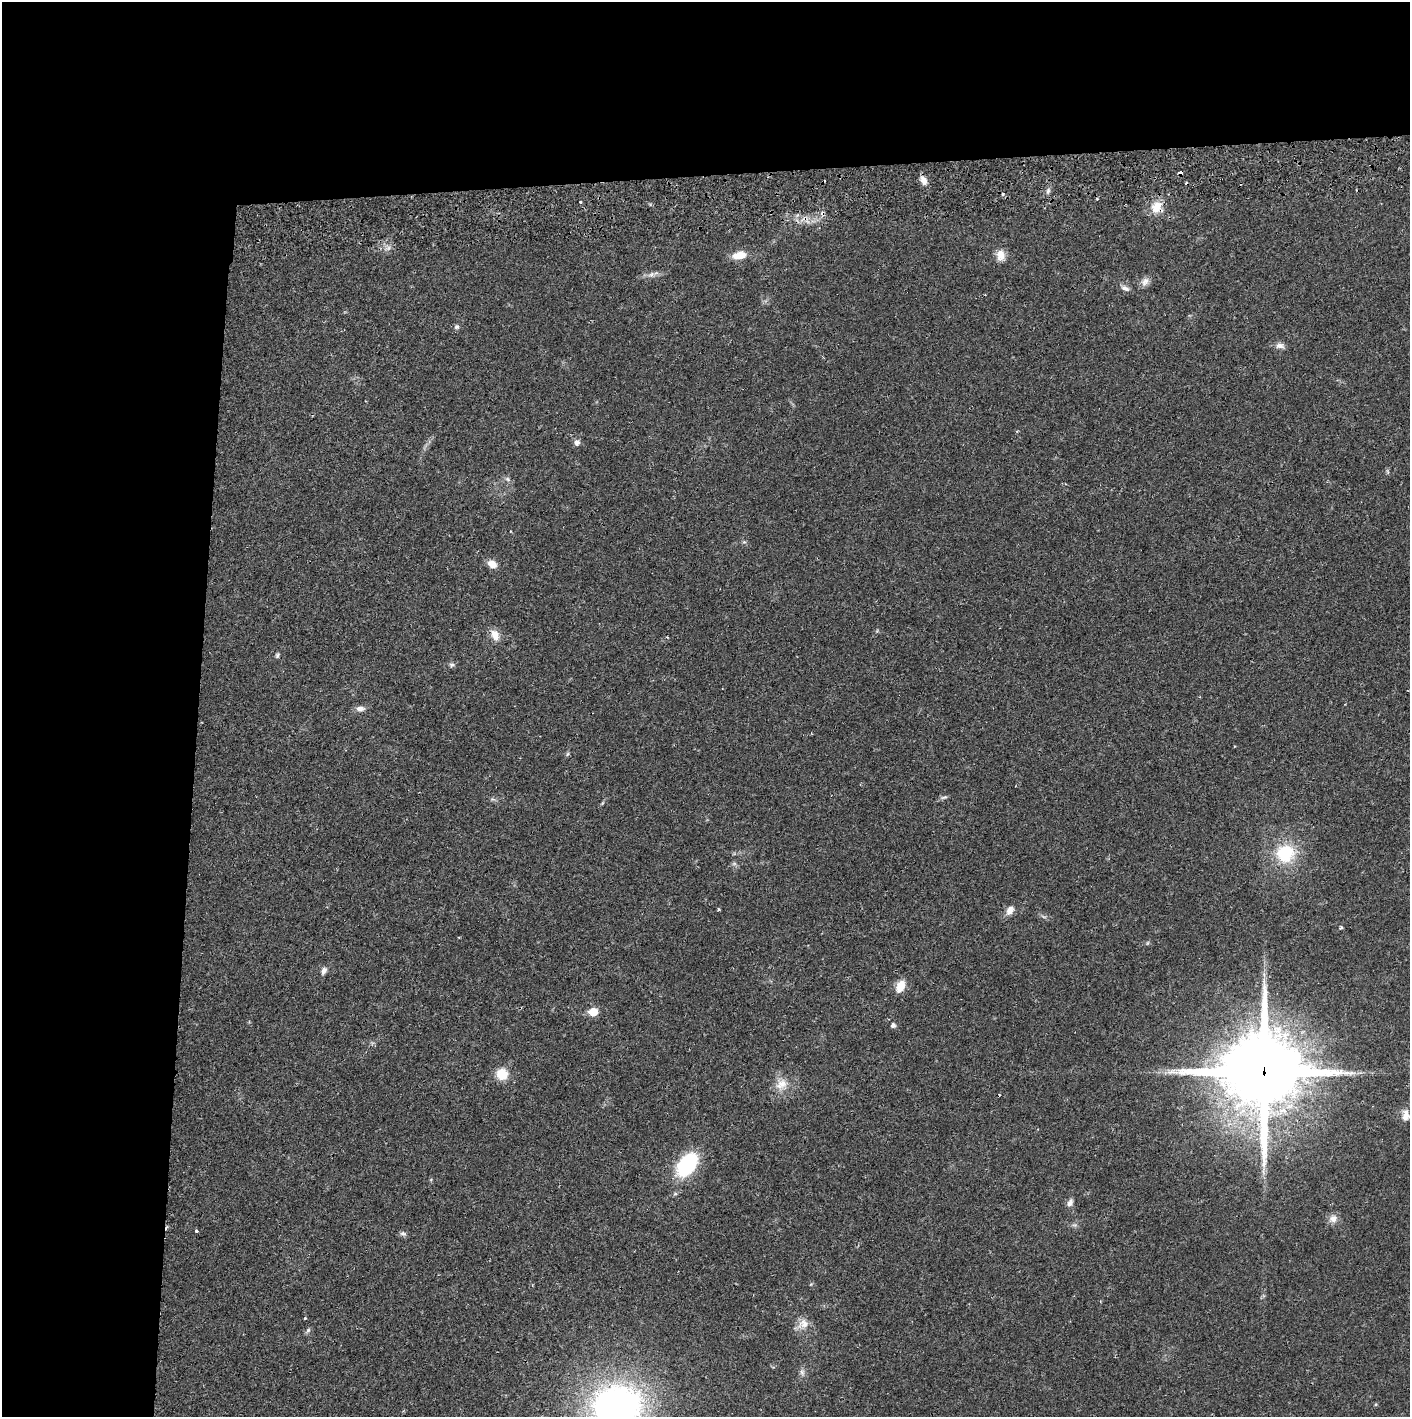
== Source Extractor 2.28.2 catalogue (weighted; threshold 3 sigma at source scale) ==
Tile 1 of 3 x 3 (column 1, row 1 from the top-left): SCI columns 4-1411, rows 2886-4300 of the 4235 x 4358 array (HDU 1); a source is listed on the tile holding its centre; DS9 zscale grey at full resolution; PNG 1412 x 1419 px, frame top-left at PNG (2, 2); no overlay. Shown black and unused: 24% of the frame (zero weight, under 2 of 3 exposures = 3% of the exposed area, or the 3 px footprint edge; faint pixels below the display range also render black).
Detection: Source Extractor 2.28.2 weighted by HDU 2 'WHT'; one run over the whole footprint, this tile lists its part. Background 0.0215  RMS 0.0035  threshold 0.0157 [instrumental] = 3 sigma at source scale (4.5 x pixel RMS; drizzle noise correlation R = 1.50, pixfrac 1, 0.05/0.05 arcsec/px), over >= 5 px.
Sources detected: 57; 2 too faint to see at this stretch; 6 cosmic-ray / hot-pixel residue — not listed; the other 49 listed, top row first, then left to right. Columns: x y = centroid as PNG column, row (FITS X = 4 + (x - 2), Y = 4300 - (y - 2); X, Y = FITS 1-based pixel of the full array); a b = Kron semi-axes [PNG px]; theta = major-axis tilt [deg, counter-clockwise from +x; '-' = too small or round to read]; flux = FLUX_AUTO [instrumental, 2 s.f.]
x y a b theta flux
1180 173 4 4 - 2.8
923 180 12 7 -66 2.4
1048 191 8 5 65 0.91
580 202 3 3 - 0.75
1157 207 17 16 - 5.7
805 218 8 5 0 1.3
739 255 17 9 11 4.9
1001 255 14 11 -82 3.2
651 274 10 6 28 1.4
1145 281 13 9 43 2
1125 288 12 7 -24 1.5
457 327 7 7 - 0.81
1280 345 12 8 -10 1.8
577 442 8 7 - 1.4
1387 472 8 4 -81 0.53
507 479 8 5 -37 0.94
744 542 6 4 -39 0.57
492 564 9 7 -30 3.8
495 635 15 10 -65 3.4
277 655 7 5 60 0.61
452 665 8 6 10 0.87
360 709 11 7 2 1.9
567 754 6 4 70 0.52
944 797 9 5 13 0.82
1285 853 18 17 - 18
718 909 5 3 - 0.33
1010 910 13 9 62 2.3
1341 928 4 3 - 0.51
1147 943 6 3 71 0.42
324 970 10 6 65 1.5
900 986 14 9 65 4.8
593 1012 6 5 - 8.5
893 1025 5 5 - 1.2
1263 1072 28 26 4 3600
502 1074 13 12 - 6.6
782 1084 19 15 44 5.4
1406 1115 17 11 89 3.2
687 1165 23 14 53 30
1263 1171 15 4 85 1.6
1070 1203 10 6 67 1.7
1333 1219 13 11 29 2.3
1074 1225 7 6 - 0.84
196 1231 4 3 - 0.55
403 1233 8 5 -9 0.92
305 1318 3 3 - 0.48
803 1324 17 13 28 3.7
308 1330 8 5 54 0.73
802 1372 10 6 -80 1.3
617 1406 46 38 2 140
Overlapping masked pixels (flux is a lower limit): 4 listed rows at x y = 1180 173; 1157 207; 805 218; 1263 1072
Isophote crosses this tile's border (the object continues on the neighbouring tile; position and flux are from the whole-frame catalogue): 2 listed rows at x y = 1406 1115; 617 1406